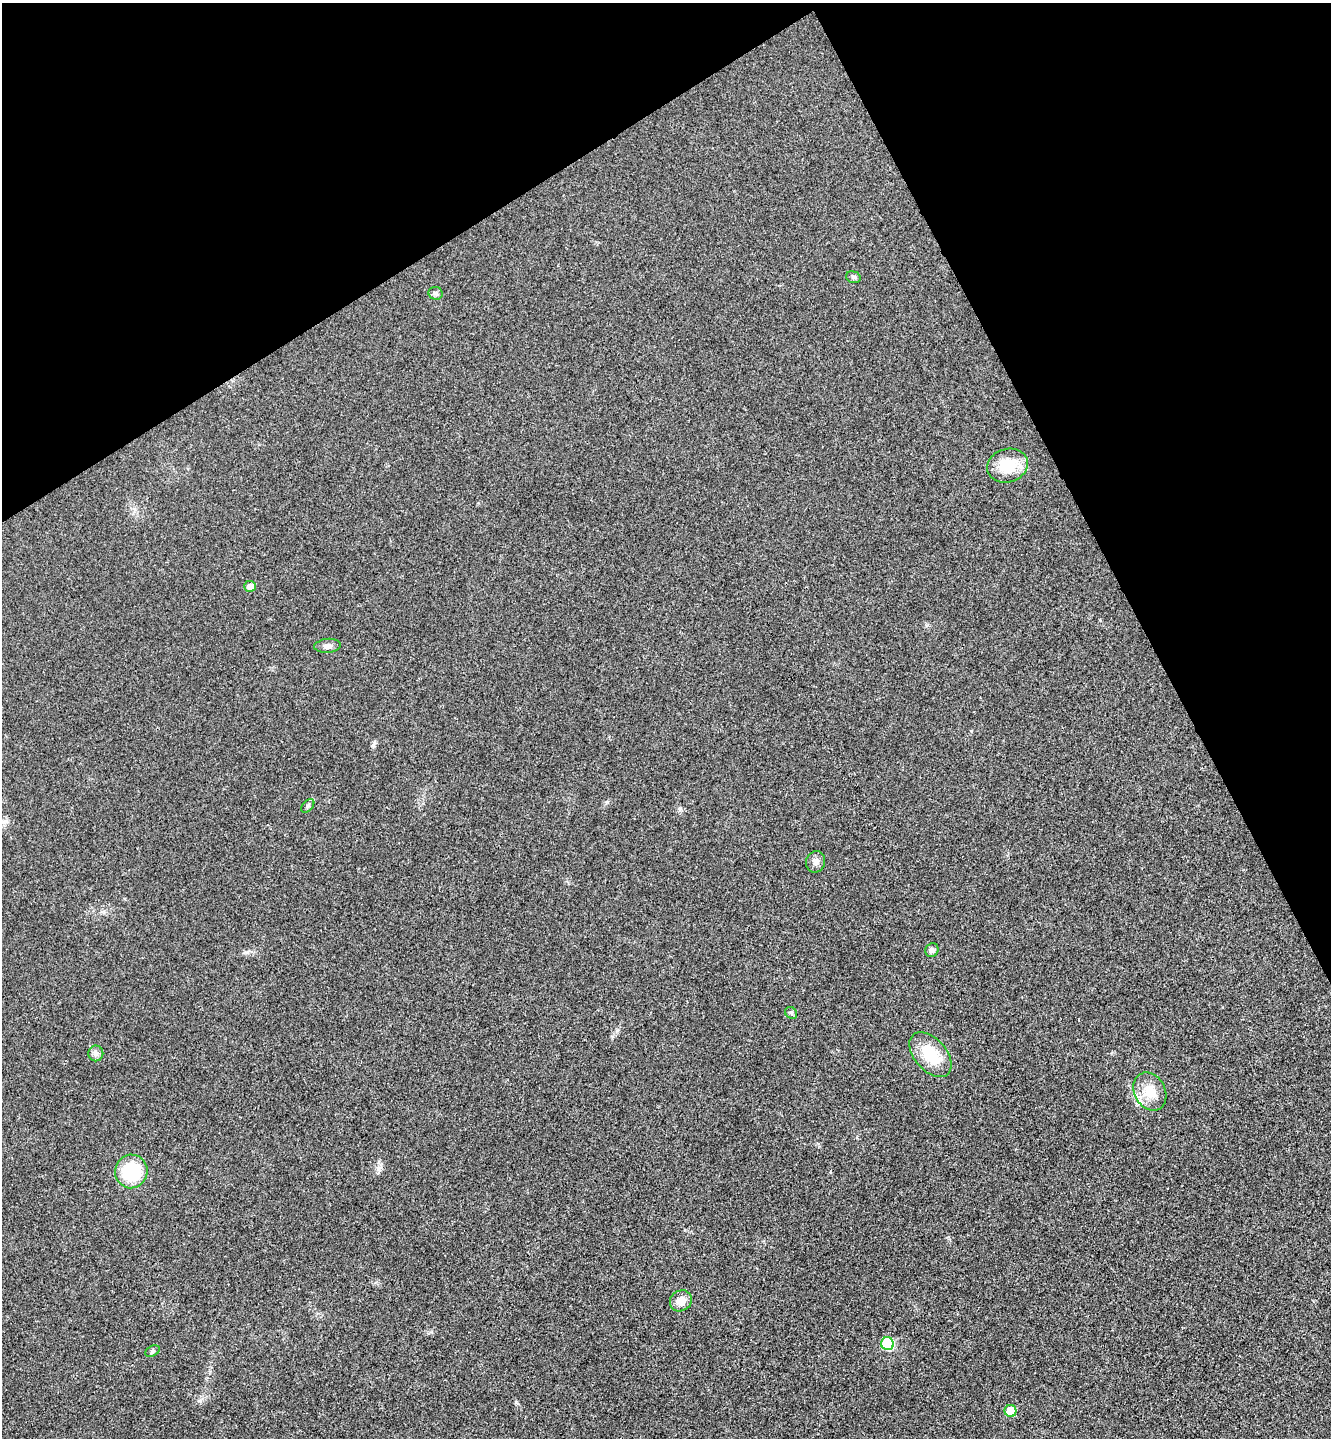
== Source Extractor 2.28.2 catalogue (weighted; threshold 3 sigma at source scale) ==
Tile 3 of 4 x 4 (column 3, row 1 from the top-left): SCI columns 2846-4174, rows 4365-5800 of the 5825 x 5852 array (HDU 1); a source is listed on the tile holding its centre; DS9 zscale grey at full resolution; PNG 1333 x 1440 px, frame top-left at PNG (2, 3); each listed source drawn as its Kron ellipse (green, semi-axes under 4 px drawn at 4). Shown black and unused: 25% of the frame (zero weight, under 3 of 4 exposures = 6% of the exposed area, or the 3 px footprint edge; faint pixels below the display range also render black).
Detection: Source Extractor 2.28.2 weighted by HDU 2 'WHT'; one run over the whole footprint, this tile lists its part. Background 0.0204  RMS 0.0063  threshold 0.0285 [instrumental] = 3 sigma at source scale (4.5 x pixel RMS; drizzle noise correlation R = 1.50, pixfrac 1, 0.05/0.05 arcsec/px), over >= 5 px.
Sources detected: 17; all 17 listed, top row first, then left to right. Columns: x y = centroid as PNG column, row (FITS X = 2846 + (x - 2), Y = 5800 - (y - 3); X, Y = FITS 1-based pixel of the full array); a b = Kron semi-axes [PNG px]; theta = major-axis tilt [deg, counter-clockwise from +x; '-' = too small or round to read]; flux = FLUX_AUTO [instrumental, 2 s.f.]
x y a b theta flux
853 277 7 5 -17 1.4
436 293 7 6 - 1.6
1007 466 20 16 18 19
250 586 6 5 - 4.2
328 646 13 7 6 2.7
308 806 8 5 46 1.3
816 862 11 9 70 3.3
932 950 7 6 - 2.1
791 1013 6 5 - 1.3
96 1053 8 7 - 2.2
930 1055 26 16 -49 21
1150 1092 20 15 -62 14
131 1171 17 16 - 33
681 1301 11 10 - 7
887 1344 6 6 - 31
152 1351 8 5 27 1.2
1011 1411 6 6 - 12
Unlisted compact peaks at least as high as the median listed source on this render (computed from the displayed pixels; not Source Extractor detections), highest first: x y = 607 802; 373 745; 680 808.